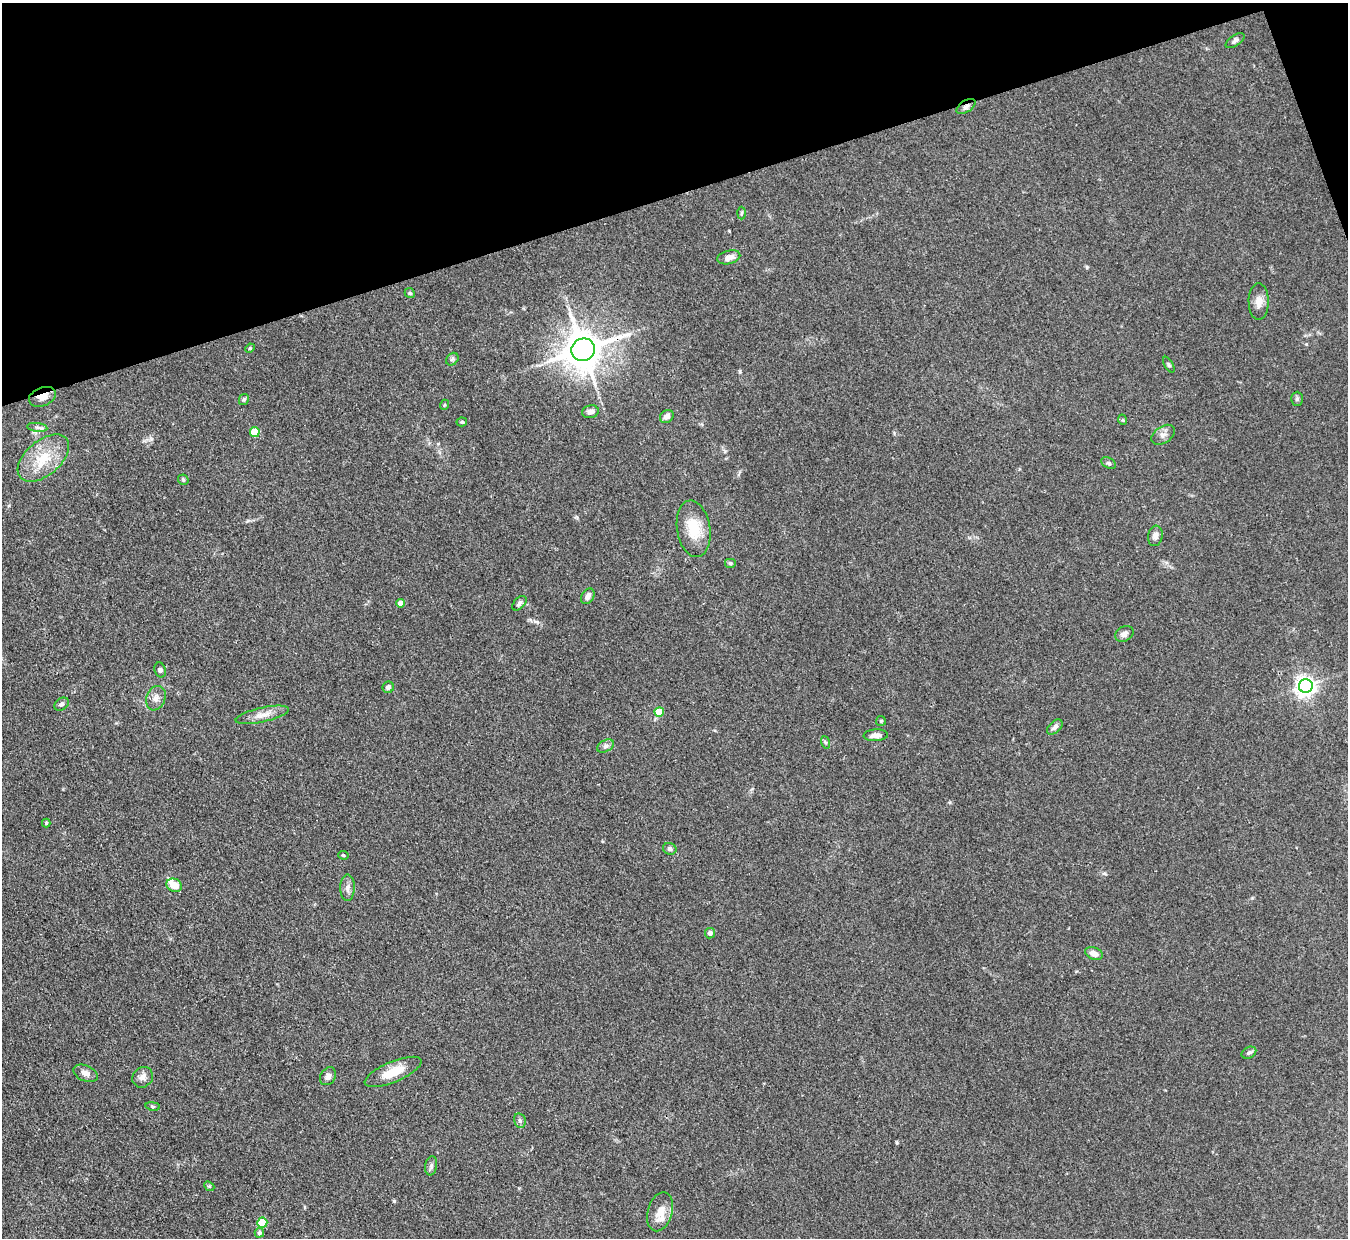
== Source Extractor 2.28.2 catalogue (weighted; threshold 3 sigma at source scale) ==
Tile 3 of 4 x 4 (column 3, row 1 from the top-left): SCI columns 2693-4038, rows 3986-5221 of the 5386 x 5371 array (HDU 1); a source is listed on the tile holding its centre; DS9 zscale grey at full resolution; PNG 1350 x 1240 px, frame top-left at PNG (2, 3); each listed source drawn as its Kron ellipse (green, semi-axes under 4 px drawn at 4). Shown black and unused: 16% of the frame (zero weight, under 3 of 4 exposures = <1% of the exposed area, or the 3 px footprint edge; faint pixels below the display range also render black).
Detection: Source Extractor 2.28.2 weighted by HDU 2 'WHT'; one run over the whole footprint, this tile lists its part. Background 0.111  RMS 0.0066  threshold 0.0298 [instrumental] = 3 sigma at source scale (4.5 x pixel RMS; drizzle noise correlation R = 1.50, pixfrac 1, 0.05/0.05 arcsec/px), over >= 5 px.
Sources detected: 63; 1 inside a brighter listed object's ellipse — not listed separately; the other 62 listed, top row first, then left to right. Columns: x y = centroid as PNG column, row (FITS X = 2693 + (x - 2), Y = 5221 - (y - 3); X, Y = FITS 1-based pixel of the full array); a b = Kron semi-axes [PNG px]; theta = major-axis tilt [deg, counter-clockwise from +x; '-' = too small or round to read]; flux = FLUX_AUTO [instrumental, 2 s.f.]
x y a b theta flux
1235 41 11 5 34 1.9
966 106 10 6 33 2.2
741 213 6 4 88 0.89
729 257 11 6 14 4.4
410 293 5 4 - 1
1259 302 18 10 -90 5.4
250 348 5 4 - 0.75
583 350 12 11 - 1800
452 359 7 5 45 1.4
1169 365 9 3 -60 0.97
42 397 14 9 21 6
244 399 6 4 60 1.1
1297 399 7 5 89 1.3
444 405 5 3 - 0.61
590 412 8 6 12 2.9
667 416 7 6 - 3.5
1123 420 5 3 - 0.65
462 422 5 4 - 0.94
37 427 10 4 -8 1.9
255 432 5 5 - 16
1163 435 13 8 34 3.5
43 458 30 17 40 21
1109 463 8 5 -26 1.5
183 480 6 5 - 0.91
694 529 28 16 -81 18
1155 536 10 7 81 3.1
730 563 6 5 - 1.3
588 596 8 6 60 3
401 603 4 4 - 4.5
519 603 9 5 46 1.9
1124 634 10 7 31 2.9
160 670 7 5 -71 1.4
1306 686 7 6 - 380
388 687 6 5 - 2.5
156 698 12 9 68 4.1
61 704 8 5 35 1.6
659 712 5 4 - 16
262 715 27 7 13 6.9
881 721 5 4 - 0.91
1055 727 9 5 44 2.5
876 735 12 6 4 3.7
825 742 6 4 -71 0.97
605 746 9 5 28 2.2
46 823 4 4 - 0.84
670 849 7 5 -22 2.1
343 855 5 4 - 0.89
174 885 8 6 -27 8.8
347 888 13 7 89 3.4
710 933 5 5 - 2.3
1094 953 9 6 -21 4.6
1249 1053 8 5 28 1.5
393 1072 30 10 23 13
85 1073 13 7 -23 3.5
328 1076 9 7 56 3
143 1077 11 9 45 3.6
153 1106 7 3 -9 0.85
520 1121 7 5 -76 1.6
431 1166 9 6 80 1.7
209 1186 5 4 - 0.81
660 1212 20 12 74 9.7
262 1222 5 5 - 24
259 1233 5 4 - 2.1
Overlapping masked pixels (flux is a lower limit): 3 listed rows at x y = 966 106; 583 350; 42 397
Unlisted compact peaks at least as high as the median listed source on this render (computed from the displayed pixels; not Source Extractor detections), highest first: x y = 394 1201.